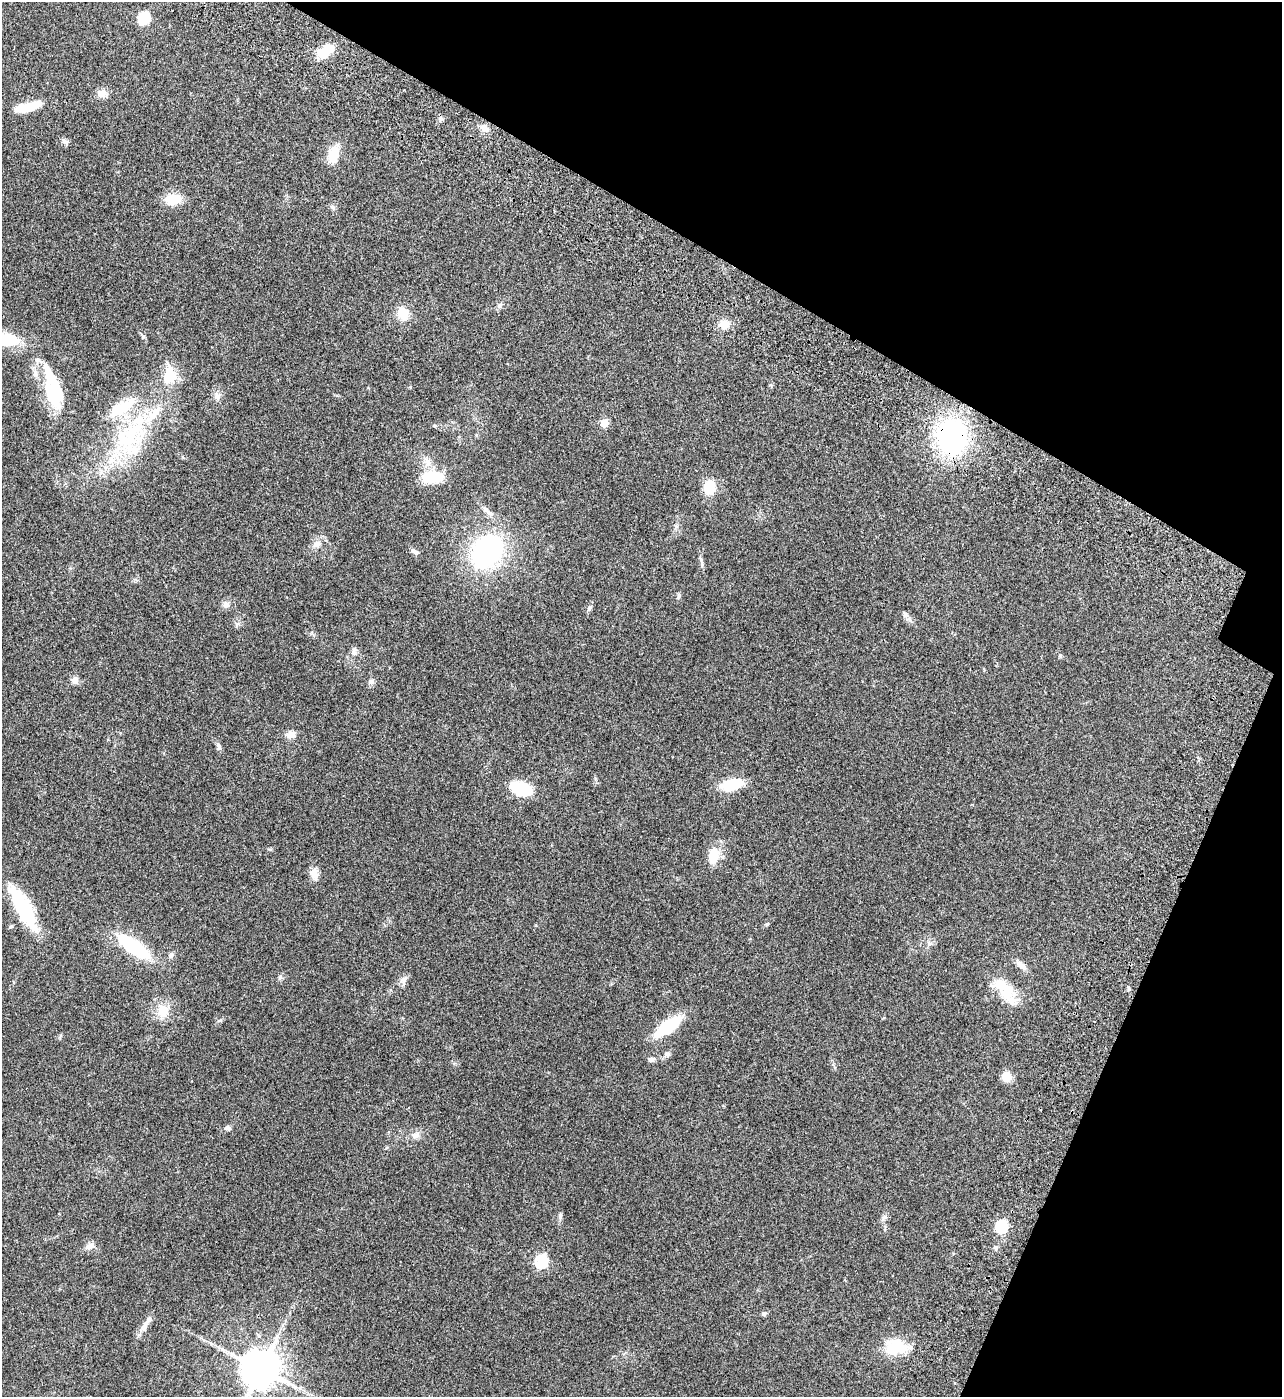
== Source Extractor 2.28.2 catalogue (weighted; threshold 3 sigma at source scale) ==
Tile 8 of 4 x 4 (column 4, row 2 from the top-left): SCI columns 4211-5490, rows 2995-4389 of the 5987 x 5985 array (HDU 1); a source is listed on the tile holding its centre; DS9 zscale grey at full resolution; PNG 1284 x 1399 px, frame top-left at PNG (2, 2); no overlay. Shown black and unused: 23% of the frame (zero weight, under 3 of 4 exposures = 13% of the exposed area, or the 3 px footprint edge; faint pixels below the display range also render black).
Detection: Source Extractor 2.28.2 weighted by HDU 2 'WHT'; one run over the whole footprint, this tile lists its part. Background 0.133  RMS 0.0074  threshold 0.0332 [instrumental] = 3 sigma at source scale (4.5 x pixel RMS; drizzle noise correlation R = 1.50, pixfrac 1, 0.05/0.05 arcsec/px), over >= 5 px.
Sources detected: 78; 2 inside a brighter object's white glare — not listed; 8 inside a brighter listed object's ellipse — not listed separately; the other 68 listed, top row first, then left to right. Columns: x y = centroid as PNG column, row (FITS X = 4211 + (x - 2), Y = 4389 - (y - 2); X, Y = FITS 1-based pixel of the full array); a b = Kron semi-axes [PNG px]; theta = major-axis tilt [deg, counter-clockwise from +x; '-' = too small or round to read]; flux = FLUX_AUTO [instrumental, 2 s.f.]
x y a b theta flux
144 18 6 6 - 62
326 51 20 11 41 14
102 93 11 9 -1 5.2
28 107 29 9 14 16
441 119 7 5 72 1.6
484 128 11 9 -43 4.6
64 141 9 6 -18 1.9
334 154 18 11 76 15
173 199 18 11 4 14
500 305 7 6 - 1.7
403 313 15 15 - 11
724 324 10 9 - 7.7
7 339 35 15 -15 25
169 374 24 14 84 17
52 380 48 16 -63 26
217 396 10 8 -77 3.1
604 423 5 5 - 19
434 426 6 4 -19 0.88
129 437 57 41 73 77
951 437 28 25 -79 130
432 477 24 13 2 23
709 487 11 8 82 23
486 510 16 6 -45 3.7
317 544 13 8 34 4.6
415 551 11 5 -27 1.9
487 552 27 21 50 130
701 563 15 3 -81 2
678 597 8 4 64 1.3
226 604 11 8 9 3.1
589 608 6 5 - 1.2
905 614 9 7 -44 2.6
354 651 12 7 67 3
1060 656 6 4 -1 0.87
75 680 9 9 - 3.4
371 681 8 7 - 2.1
291 734 11 9 1 4.4
218 746 11 5 -75 2.3
732 784 16 8 12 33
521 788 15 9 -18 48
713 856 20 11 80 14
314 874 15 10 -82 5.8
23 908 48 14 -61 48
767 924 6 4 44 0.93
11 926 6 4 20 0.88
929 944 6 6 - 1.7
134 947 32 11 -35 55
171 955 8 7 - 1.9
1021 965 15 8 -38 4.3
280 977 6 6 - 1.4
404 980 13 8 86 3.3
1129 988 6 4 -88 0.97
1005 989 36 16 -46 20
163 1011 19 15 83 12
668 1026 23 9 37 47
667 1054 7 6 - 1.8
651 1059 9 6 3 2.1
1006 1077 10 9 - 8.4
228 1128 8 6 -10 1.7
415 1135 12 8 7 3.9
560 1216 9 5 76 1.6
1002 1226 6 5 - 71
89 1246 13 7 25 3.9
996 1248 7 5 -68 1.6
541 1261 6 6 - 84
764 1314 7 6 - 1.4
148 1320 16 7 56 4.6
896 1347 29 20 0 22
261 1369 11 10 - 2100
Overlapping masked pixels (flux is a lower limit): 1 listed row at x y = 951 437
Isophote crosses this tile's border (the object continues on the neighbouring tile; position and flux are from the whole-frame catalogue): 2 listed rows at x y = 28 107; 7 339
Unlisted compact peaks at least as high as the median listed source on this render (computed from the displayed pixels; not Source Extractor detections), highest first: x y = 143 337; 220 1020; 332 207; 270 849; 410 387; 595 778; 885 1217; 676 526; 312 633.